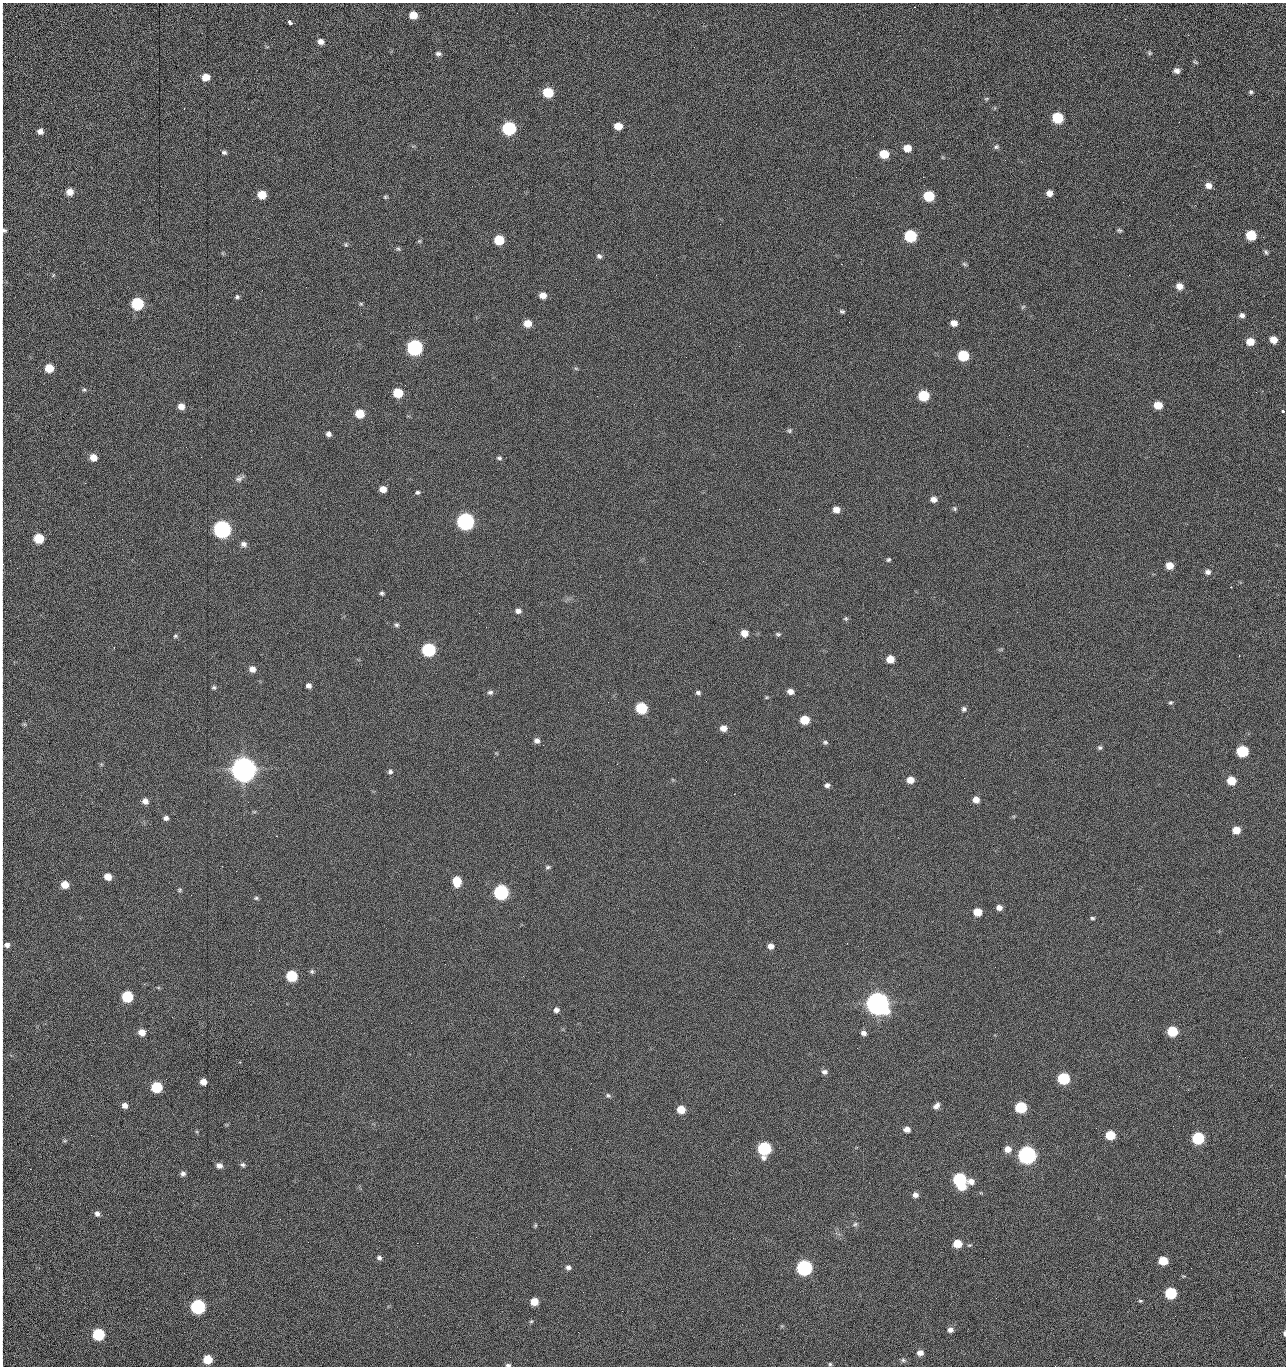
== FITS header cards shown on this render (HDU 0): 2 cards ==
NAXIS1  =                 1284 /fastest changing axis
NAXIS2  =                 1364 /next to fastest changing axis

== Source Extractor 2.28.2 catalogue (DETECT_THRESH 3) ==
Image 1284 x 1364 px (HDU 0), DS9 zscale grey, 1 PNG px = 1 image px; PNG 1288 x 1368 px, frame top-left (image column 1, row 1364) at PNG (2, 3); no overlay
Background 148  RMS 15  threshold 44.7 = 3 sigma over >= 5 px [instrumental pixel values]
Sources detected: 247; all 247 listed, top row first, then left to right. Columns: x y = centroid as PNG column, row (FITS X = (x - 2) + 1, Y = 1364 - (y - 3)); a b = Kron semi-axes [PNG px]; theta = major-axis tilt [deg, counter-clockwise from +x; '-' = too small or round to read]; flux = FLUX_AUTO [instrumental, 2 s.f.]
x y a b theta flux
914 7 2 2 - 3.9e+03
413 15 7 6 - 1.3e+04
1125 19 2 2 - 6.4e+03
290 22 5 3 - 6.3e+03
2 33 17 2 90 3.0e+03
1188 35 3 2 - 9.5e+02
321 42 6 6 - 5.0e+03
1149 53 6 5 - 1.5e+03
438 54 8 6 0 2.8e+03
1195 62 8 3 -26 1.4e+03
1177 71 7 6 - 4.5e+03
205 77 6 6 - 1.3e+04
2 79 21 2 90 4.2e+03
548 92 7 6 - 4.1e+04
1251 92 6 5 - 1.9e+03
986 99 7 5 18 1.4e+03
1058 118 7 7 - 6.0e+04
2 120 25 2 90 4.8e+03
1179 122 3 2 - 8.0e+02
618 126 6 6 - 1.4e+04
509 128 7 7 - 1.6e+05
40 131 6 6 - 4.8e+03
996 147 7 5 25 2.1e+03
907 148 7 6 - 1.2e+04
224 152 6 5 - 2.4e+03
884 154 7 6 - 2.7e+04
2 158 20 2 90 3.3e+03
1005 160 2 2 - 9.5e+02
1041 161 3 2 - 1.2e+03
856 177 3 2 - 1.6e+03
923 177 2 2 - 2.0e+04
2 184 20 2 90 3.7e+03
1208 186 7 6 - 6.3e+03
70 192 7 7 - 1.0e+04
1049 193 6 6 - 5.8e+03
262 195 7 6 - 1.9e+04
929 196 7 6 - 5.1e+04
385 197 6 5 - 1.5e+03
1123 202 2 2 - 4.8e+02
1119 230 6 4 -21 1.8e+03
3 231 21 8 86 5.8e+03
1251 235 7 6 - 4.2e+04
910 236 7 7 - 1.0e+05
499 240 7 6 - 3.9e+04
419 241 6 5 - 1.5e+03
346 245 7 5 -89 1.7e+03
398 249 7 5 -22 1.8e+03
1266 252 7 4 -62 2.0e+03
599 256 7 6 - 3.0e+03
2 257 13 2 90 2.3e+03
841 264 2 2 - 1.8e+04
964 264 8 5 -27 1.7e+03
53 275 7 3 54 1.2e+03
656 275 2 2 - 5.0e+02
1180 286 7 6 - 8.0e+03
543 295 7 6 - 9.1e+03
237 297 6 5 - 2.0e+03
137 304 7 7 - 9.8e+04
361 304 5 4 - 1.3e+03
2 306 16 2 90 3.0e+03
1023 307 7 5 44 1.5e+03
842 311 6 5 - 2.0e+03
1242 315 6 5 - 3.6e+03
849 322 2 2 - 4.7e+02
527 323 7 6 - 1.5e+04
710 323 2 2 - 2.2e+03
954 323 7 6 - 7.3e+03
1273 340 6 6 - 1.0e+04
1250 342 7 6 - 1.5e+04
414 347 8 7 - 3.0e+05
2 355 11 2 90 2.0e+03
963 355 7 6 - 5.6e+04
350 366 2 2 - 1.5e+03
2 367 9 2 90 1.5e+03
49 368 6 6 - 2.4e+04
576 368 6 4 -2 1.3e+03
84 389 5 5 - 1.5e+03
1256 392 2 2 - 7.8e+02
398 393 7 6 - 3.5e+04
923 396 7 6 - 5.8e+04
1158 405 6 6 - 1.8e+04
181 406 6 6 - 8.5e+03
1282 411 3 3 - 6.2e+03
2 413 23 2 90 4.2e+03
360 414 6 6 - 2.8e+04
789 431 6 6 - 1.9e+03
328 434 5 5 - 3.6e+03
1009 435 2 2 - 8.0e+02
2 443 17 2 90 2.7e+03
186 447 2 2 - 1.8e+03
93 457 6 6 - 1.2e+04
499 458 6 4 -14 2.0e+03
2 477 8 2 90 1.0e+03
239 478 13 7 29 3.8e+03
85 483 3 2 - 7.5e+02
383 489 6 5 - 9.3e+03
418 492 6 5 - 2.1e+03
934 499 7 6 - 5.6e+03
955 508 6 5 - 1.8e+03
836 510 6 5 - 8.3e+03
465 521 8 7 - 5.0e+05
222 529 8 7 - 5.4e+05
39 538 6 6 - 4.0e+04
244 544 8 6 -10 4.3e+03
888 560 5 4 - 1.6e+03
2 564 15 2 -89 3.2e+03
1170 565 7 6 - 1.3e+04
1208 572 7 7 - 4.0e+03
1231 587 2 2 - 5.3e+02
382 593 4 4 - 1.9e+03
518 611 7 6 - 4.1e+03
846 618 7 6 - 1.7e+03
397 625 6 6 - 2.2e+03
2 630 15 2 90 2.6e+03
744 633 7 6 - 1.0e+04
778 634 6 5 - 1.9e+03
175 636 6 5 - 1.7e+03
429 650 7 7 - 1.6e+05
1239 656 3 2 - 2.0e+03
890 659 6 6 - 1.3e+04
252 669 7 6 - 7.0e+03
308 686 6 5 - 4.0e+03
214 687 5 5 - 1.7e+03
790 691 6 6 - 6.1e+03
490 692 7 6 - 2.8e+03
698 693 6 5 - 2.5e+03
766 697 5 4 - 1.1e+03
1170 703 6 5 - 1.7e+03
641 708 7 6 - 7.1e+04
964 709 6 6 - 2.6e+03
805 720 7 6 - 2.6e+04
24 724 6 4 -43 1.5e+03
723 728 7 6 - 7.6e+03
2 734 9 2 90 1.5e+03
537 741 6 6 - 4.3e+03
825 742 7 5 -10 2.0e+03
543 745 2 2 - 2.2e+03
1100 748 5 5 - 2.1e+03
1242 751 7 6 - 7.6e+04
706 761 3 2 - 1.6e+03
617 764 3 2 - 2.2e+03
2 768 12 2 90 1.9e+03
244 769 9 8 - 2.3e+06
390 772 7 6 - 2.6e+03
910 780 6 6 - 1.0e+04
1231 781 6 6 - 2.4e+04
2 783 7 2 90 1.1e+03
827 785 6 5 - 3.1e+03
976 800 6 6 - 7.8e+03
145 801 6 6 - 6.3e+03
2 807 14 2 90 2.6e+03
254 812 6 3 18 1.2e+03
166 818 6 5 - 3.5e+03
1236 830 6 6 - 1.5e+04
548 867 7 4 11 1.9e+03
2 873 16 2 90 2.7e+03
108 877 6 5 - 1.2e+04
457 881 7 6 - 2.7e+04
65 885 6 6 - 1.5e+04
180 890 6 4 29 1.4e+03
501 892 7 7 - 2.4e+05
256 898 6 5 - 1.6e+03
2 906 8 2 90 1.2e+03
999 908 6 5 - 5.4e+03
977 912 6 6 - 1.8e+04
1092 918 6 5 - 1.8e+03
6 945 9 6 -8 5.0e+03
770 946 6 6 - 5.9e+03
312 971 6 6 - 1.9e+03
292 976 7 6 - 6.0e+04
523 976 3 2 - 1.5e+03
2 983 12 2 90 1.9e+03
127 996 7 6 - 7.3e+04
877 1003 9 8 - 1.8e+06
556 1010 6 6 - 4.0e+03
411 1023 2 2 - 3.7e+03
1172 1031 7 6 - 4.7e+04
142 1032 7 6 - 1.0e+04
864 1033 7 6 - 3.8e+03
2 1043 10 2 90 1.7e+03
857 1048 2 2 - 9.2e+02
1245 1057 3 2 - 1.2e+03
824 1072 7 6 - 3.6e+03
1179 1076 2 2 - 2.0e+03
1063 1078 7 6 - 8.7e+04
203 1082 5 5 - 8.9e+03
157 1087 7 6 - 6.3e+04
608 1095 7 5 -27 1.8e+03
125 1105 6 6 - 5.4e+03
2 1106 15 2 90 2.6e+03
936 1106 8 6 51 4.8e+03
1021 1107 7 6 - 7.2e+04
681 1110 6 6 - 2.0e+04
729 1112 2 2 - 6.5e+02
1096 1128 2 2 - 4.4e+02
907 1129 6 5 - 6.5e+03
91 1135 2 2 - 1.7e+03
1110 1135 6 6 - 3.1e+04
1198 1138 7 6 - 9.8e+04
65 1141 6 4 -17 1.3e+03
571 1149 2 2 - 7.1e+02
764 1149 8 7 - 1.4e+05
1008 1149 8 7 - 8.2e+03
1027 1155 8 7 - 6.4e+05
219 1165 7 6 - 4.9e+03
243 1165 7 5 -37 2.4e+03
30 1169 2 2 - 2.2e+03
183 1173 6 6 - 3.5e+03
2 1179 10 2 90 1.9e+03
960 1179 7 7 - 1.5e+05
971 1181 9 7 10 7.7e+03
962 1187 7 5 7 1.8e+04
915 1195 6 5 - 4.6e+03
2 1205 10 2 90 1.7e+03
97 1213 7 6 - 4.2e+03
280 1219 2 2 - 1.5e+03
855 1224 7 5 28 2.1e+03
535 1225 6 4 71 1.3e+03
476 1237 2 2 - 8.5e+03
308 1242 2 2 - 1.2e+03
417 1243 2 2 - 3.6e+03
957 1244 7 6 - 1.9e+04
379 1258 6 5 - 2.5e+03
1163 1261 6 6 - 2.6e+04
2 1263 18 2 90 3.3e+03
568 1267 6 5 - 3.1e+03
804 1268 7 7 - 3.0e+05
2 1291 17 2 90 3.3e+03
1171 1293 7 6 - 7.7e+04
996 1298 2 2 - 1.8e+03
1140 1301 6 4 -2 1.4e+03
534 1302 6 5 - 1.6e+04
198 1307 7 7 - 2.3e+05
622 1311 2 2 - 5.1e+02
531 1321 5 4 - 1.2e+03
2 1325 21 2 90 4.3e+03
950 1330 7 6 - 4.0e+03
578 1332 2 2 - 2.3e+03
1284 1333 6 4 -89 2.0e+03
98 1334 7 6 - 9.0e+04
920 1353 6 5 - 6.4e+03
208 1359 6 6 - 2.9e+04
2 1360 8 2 90 1.4e+03
903 1360 6 5 - 1.8e+03
830 1364 4 4 - 1.2e+03
508 1365 6 3 -1 2.0e+03
1055 1366 2 2 - 1.4e+03
At the frame edge (FLAGS 8, measured only in part): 34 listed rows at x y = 2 33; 2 79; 2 120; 2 158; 2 184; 3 231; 2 257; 2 306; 2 355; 2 367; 2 413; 2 443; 2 477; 2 564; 2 630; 2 734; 2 768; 2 783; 2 807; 2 873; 2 906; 6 945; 2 983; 2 1043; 2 1106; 2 1179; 2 1205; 2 1263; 2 1291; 2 1325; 1284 1333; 2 1360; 508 1365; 1055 1366

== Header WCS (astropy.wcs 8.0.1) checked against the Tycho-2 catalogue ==
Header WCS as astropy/WCSLIB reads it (CRVAL/CRPIX/CD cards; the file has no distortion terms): RA---TAN/DEC--TAN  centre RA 15:41:40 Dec +51:59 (235.42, +51.99 deg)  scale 1.26 arcsec/px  FOV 26.9' x 28.5'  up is +92 deg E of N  parity flipped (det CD > 0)
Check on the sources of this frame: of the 60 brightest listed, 10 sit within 2.0 arcsec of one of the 11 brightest Tycho-2 stars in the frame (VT <= 12.29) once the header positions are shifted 0.46 arcsec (0.07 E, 0.45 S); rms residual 1.15 arcsec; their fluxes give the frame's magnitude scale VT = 25.23 - 2.5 log10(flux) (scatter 0.08 mag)
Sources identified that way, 10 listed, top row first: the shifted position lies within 2.0 arcsec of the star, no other Tycho-2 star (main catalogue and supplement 1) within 4.0 arcsec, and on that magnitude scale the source's flux lands within +1.5 / -3 mag of the star's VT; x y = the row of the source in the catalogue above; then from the Tycho-2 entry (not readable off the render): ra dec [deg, ICRS J2000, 3 dp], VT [Tycho-2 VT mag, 2 dp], TYC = Tycho-2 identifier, HIP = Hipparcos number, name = IAU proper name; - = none
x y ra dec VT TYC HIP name
414 347 235.614 +52.064 11.61 3489-1132-1 - -
465 521 235.514 +52.049 11.19 3489-1407-1 - -
222 529 235.515 +52.133 11.12 3489-1380-1 - -
244 769 235.378 +52.130 9.31 3489-1322-1 76850 -
501 892 235.303 +52.042 11.52 3489-958-1 - -
877 1003 235.232 +51.912 9.59 3489-824-1 - -
1027 1155 235.143 +51.862 10.97 3489-1016-1 - -
960 1179 235.131 +51.886 12.29 3489-908-1 - -
804 1268 235.084 +51.941 11.45 3489-1346-1 - -
198 1307 235.075 +52.152 11.74 3489-912-1 - -